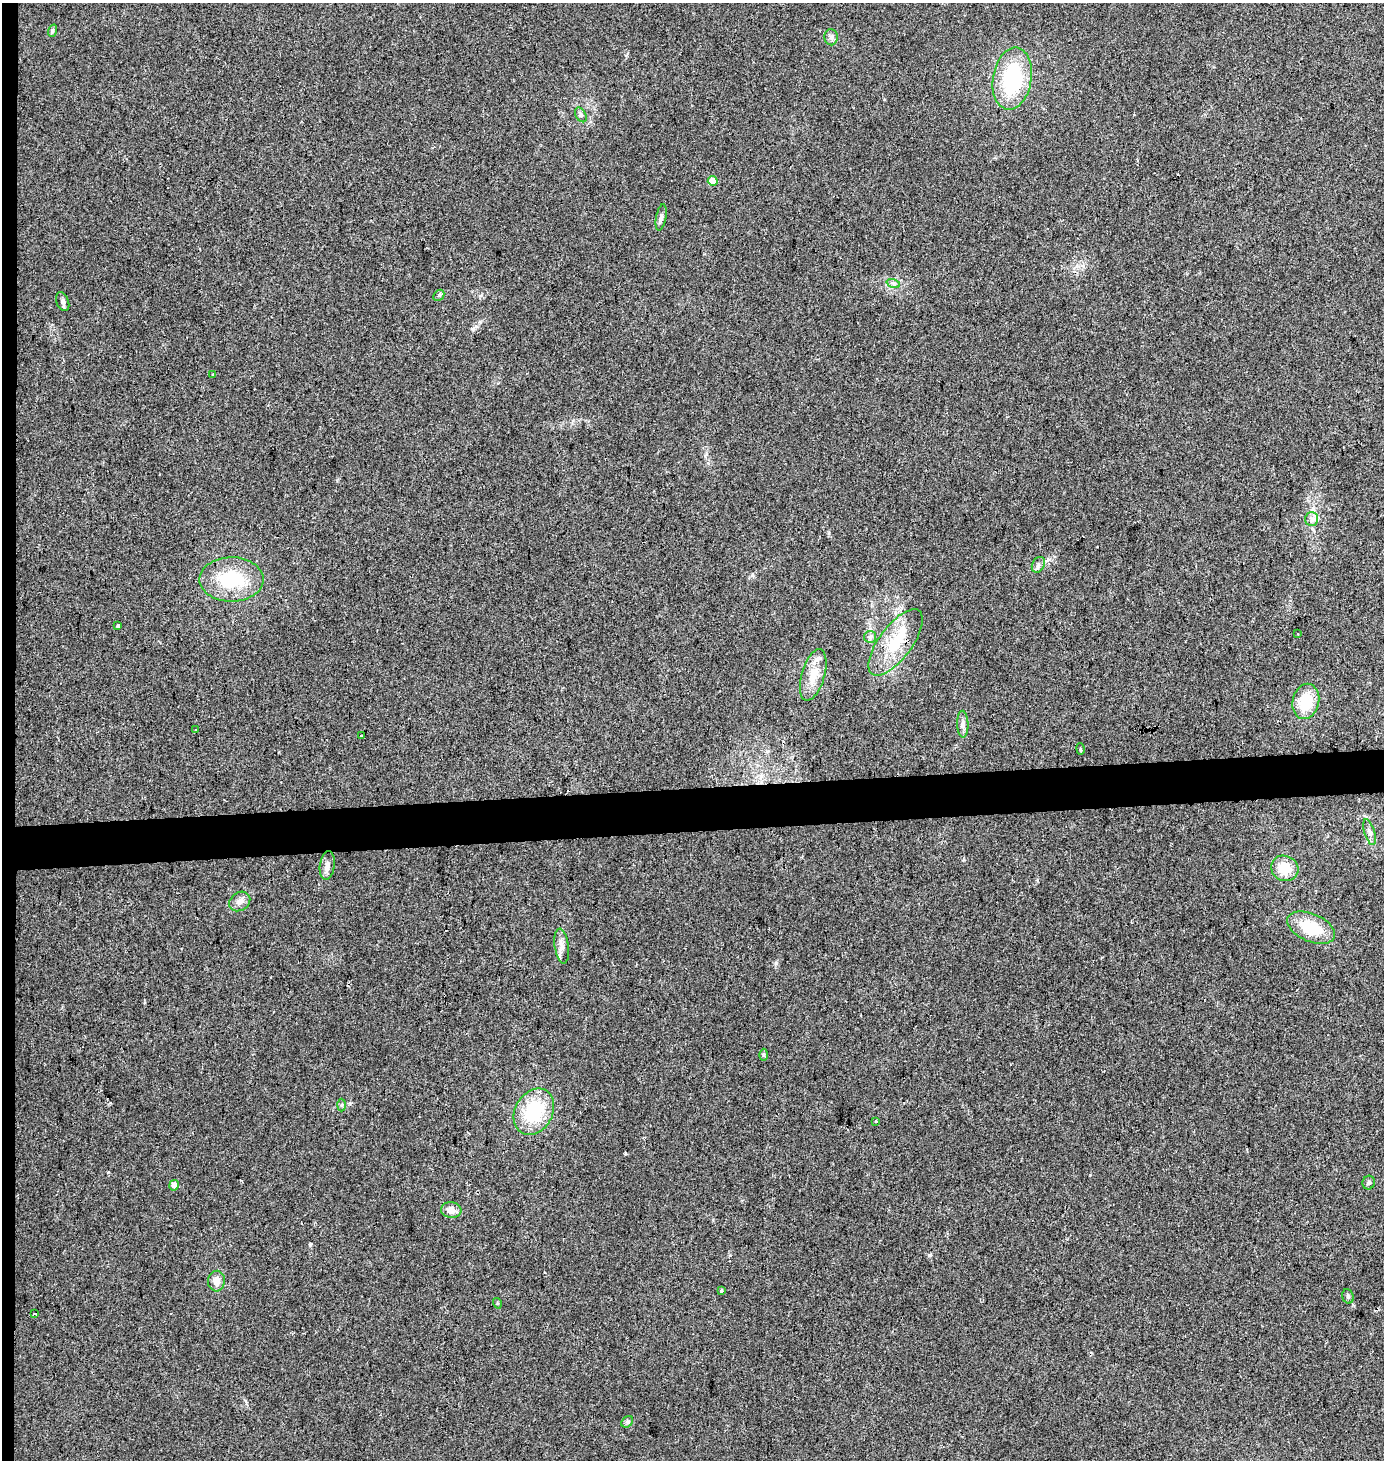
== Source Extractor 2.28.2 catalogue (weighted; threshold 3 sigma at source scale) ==
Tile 4 of 3 x 3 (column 1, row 2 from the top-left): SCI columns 6-1387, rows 1477-2934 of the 4152 x 4411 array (HDU 1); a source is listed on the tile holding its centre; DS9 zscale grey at full resolution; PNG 1386 x 1462 px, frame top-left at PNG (2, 3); each listed source drawn as its Kron ellipse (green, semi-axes under 4 px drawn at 4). Shown black and unused: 4% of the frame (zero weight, under 2 of 3 exposures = <1% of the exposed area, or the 3 px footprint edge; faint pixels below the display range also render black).
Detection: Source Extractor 2.28.2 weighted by HDU 2 'WHT'; one run over the whole footprint, this tile lists its part. Background 0.0538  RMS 0.007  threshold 0.0317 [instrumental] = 3 sigma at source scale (4.5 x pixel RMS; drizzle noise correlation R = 1.50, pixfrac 1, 0.0396/0.0396 arcsec/px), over >= 5 px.
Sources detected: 47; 3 cosmic-ray / hot-pixel residue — neither listed nor drawn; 2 inside a brighter listed object's ellipse — not listed separately; the other 42 listed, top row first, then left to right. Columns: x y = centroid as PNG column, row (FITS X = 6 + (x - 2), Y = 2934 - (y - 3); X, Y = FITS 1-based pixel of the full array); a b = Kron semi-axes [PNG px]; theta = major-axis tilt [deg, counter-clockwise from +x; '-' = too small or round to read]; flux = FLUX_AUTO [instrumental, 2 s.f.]
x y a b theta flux
52 31 6 4 72 1.1
831 37 8 6 -89 2.3
1012 79 31 19 80 59
581 115 8 5 -60 1.5
713 181 5 5 - 10
661 217 13 5 79 2.3
893 283 7 4 -18 1.5
439 295 6 4 46 1.2
63 302 10 6 -69 2.2
213 375 4 3 - 0.61
1312 519 7 6 - 2.5
1038 565 8 6 61 2.2
232 579 32 22 0 39
118 626 4 3 - 2.2
1297 634 3 2 - 0.5
870 637 6 6 - 1.7
896 642 39 16 54 28
813 675 27 11 74 12
1306 701 18 13 78 23
963 724 13 5 -88 2.9
196 730 3 3 - 1.6
361 735 3 3 - 2
1080 749 6 3 -78 0.97
1370 832 13 5 -73 2.5
327 866 14 7 82 3.9
1285 868 14 12 -26 13
240 901 11 9 35 4.1
1311 928 25 14 -23 24
562 946 17 7 -82 4.8
763 1055 6 4 -89 0.96
342 1105 6 4 88 1.1
534 1112 24 18 60 38
876 1121 3 3 - 1.4
1369 1183 7 6 - 1.3
174 1185 5 5 - 4.1
451 1210 10 8 -6 4.7
216 1281 10 8 86 5.6
721 1291 4 3 - 1.3
1348 1296 7 5 -72 1.4
497 1303 5 3 - 0.68
35 1314 3 2 - 0.9
627 1422 6 5 - 1.3
Unlisted compact peaks at least as high as the median listed source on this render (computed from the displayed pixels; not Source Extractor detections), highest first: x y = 776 963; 310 1245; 1090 1175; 752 575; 829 533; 730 1255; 1353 1305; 706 454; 472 329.